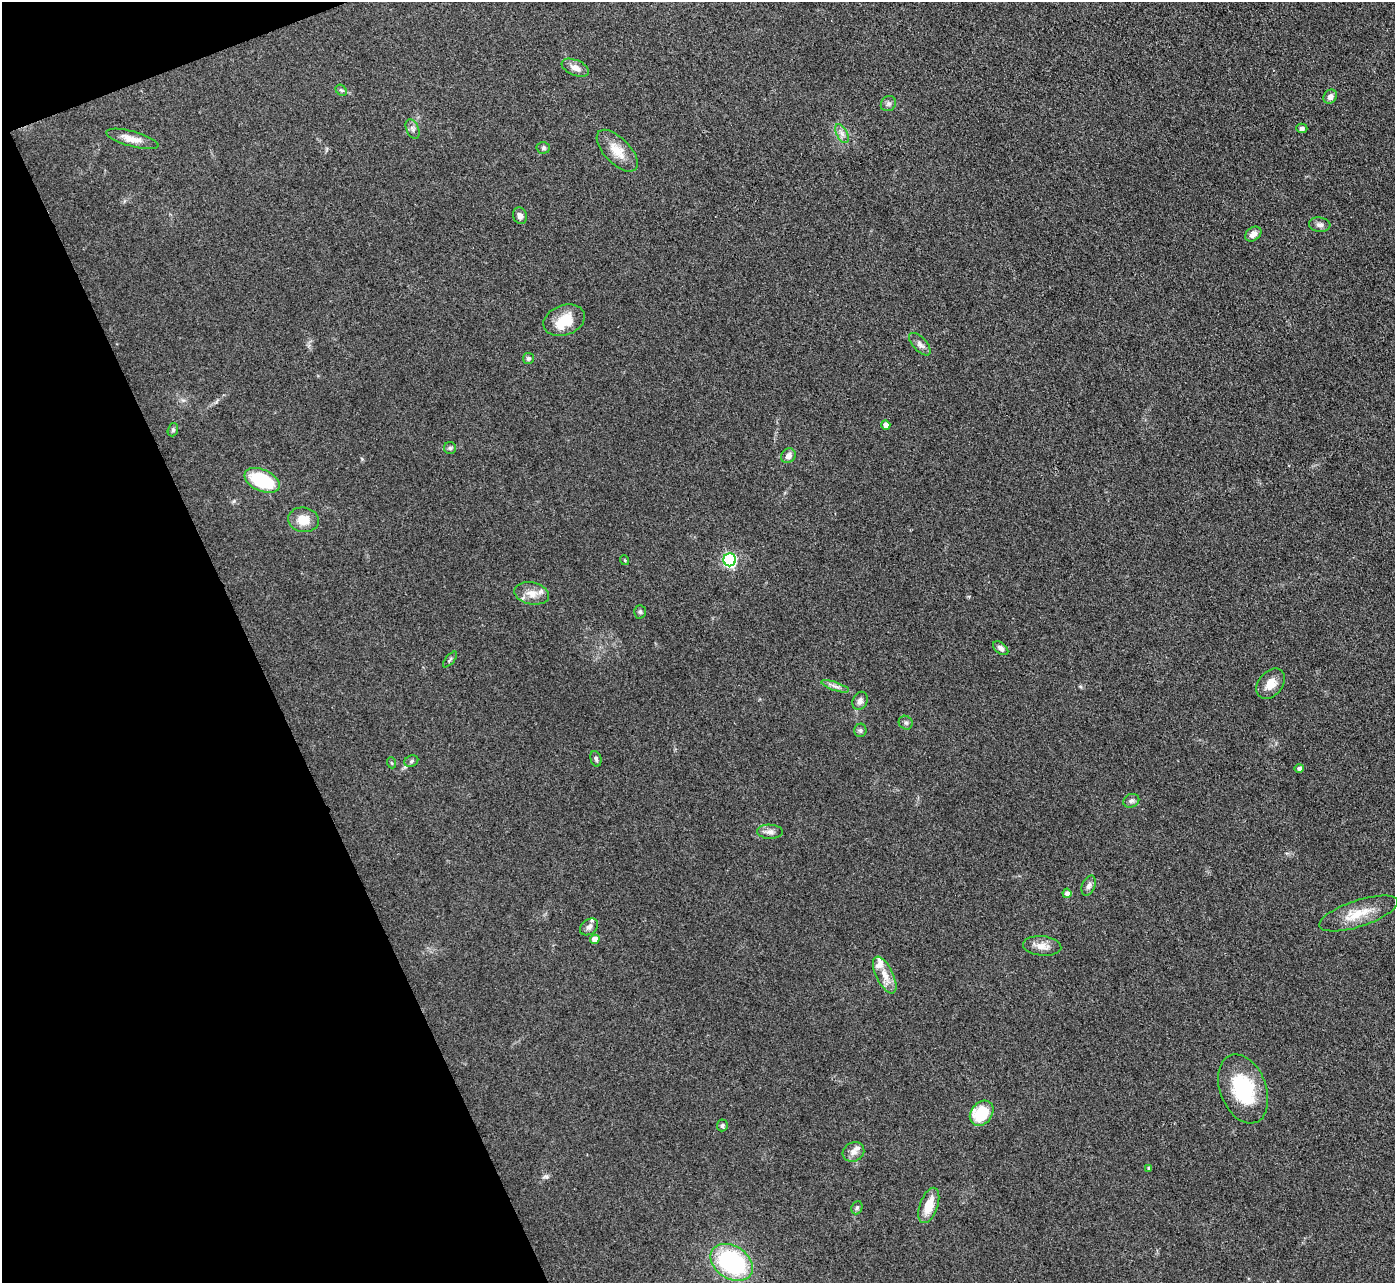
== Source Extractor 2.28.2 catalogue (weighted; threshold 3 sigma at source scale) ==
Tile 5 of 4 x 4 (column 1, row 2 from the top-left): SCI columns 2-1394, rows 2716-3996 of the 5575 x 5562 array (HDU 1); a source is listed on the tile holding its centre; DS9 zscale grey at full resolution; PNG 1397 x 1285 px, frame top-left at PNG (2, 2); each listed source drawn as its Kron ellipse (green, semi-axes under 4 px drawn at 4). Shown black and unused: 19% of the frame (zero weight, under 3 of 4 exposures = <1% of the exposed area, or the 3 px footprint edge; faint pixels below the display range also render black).
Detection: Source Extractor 2.28.2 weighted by HDU 2 'WHT'; one run over the whole footprint, this tile lists its part. Background 0.134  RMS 0.0072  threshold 0.0325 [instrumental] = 3 sigma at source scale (4.5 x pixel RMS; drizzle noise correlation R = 1.50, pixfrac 1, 0.05/0.05 arcsec/px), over >= 5 px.
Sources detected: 58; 4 inside a brighter listed object's ellipse — not listed separately; the other 54 listed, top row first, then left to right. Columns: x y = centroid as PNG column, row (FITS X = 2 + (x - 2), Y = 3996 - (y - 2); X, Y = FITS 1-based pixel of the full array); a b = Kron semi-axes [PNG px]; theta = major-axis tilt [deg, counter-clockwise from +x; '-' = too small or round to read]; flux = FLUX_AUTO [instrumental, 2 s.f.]
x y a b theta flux
575 68 14 7 -23 5.3
341 90 6 5 - 1.3
1330 97 7 6 - 3.2
888 104 8 7 - 2
1302 128 5 4 - 1.6
413 129 10 6 -67 2.4
842 134 10 5 -63 2.9
132 139 27 7 -15 7.4
543 148 7 5 2 1.4
617 151 26 13 -46 13
520 216 8 7 - 3
1320 225 11 7 -7 2.8
1253 234 9 6 37 4.1
564 320 21 15 19 17
920 344 14 6 -47 3.4
528 358 5 5 - 1.4
886 425 5 4 - 4.9
173 430 7 5 70 1.3
450 448 6 6 - 1.3
788 456 8 6 45 4.3
262 480 19 11 -25 39
303 520 15 12 -8 11
624 560 5 3 - 0.61
730 560 6 6 - 110
532 593 18 11 -12 7.8
640 612 7 5 -88 1.5
1001 648 9 5 -40 2.7
450 660 10 3 50 1
1271 684 17 12 51 9
835 686 15 4 -19 2.9
860 701 9 7 66 3
906 723 7 6 - 1.7
860 730 7 6 - 1.6
596 759 8 5 -74 1.7
411 761 7 5 24 1.5
392 763 6 3 -69 0.76
1299 768 4 4 - 1.9
1131 801 8 6 25 2.1
770 832 13 7 -2 3.4
1089 886 10 6 68 2.7
1067 893 4 4 - 2.7
1359 913 41 13 18 18
589 927 10 7 39 2.8
595 939 5 4 - 7.3
1042 946 19 9 -6 7
885 975 20 8 -64 8.4
1243 1089 36 23 -69 48
982 1113 13 10 52 30
722 1125 6 5 - 1.4
853 1152 11 9 28 5
1149 1168 4 4 - 1.7
929 1205 18 9 70 14
857 1208 7 5 67 1.4
732 1262 23 16 -33 84